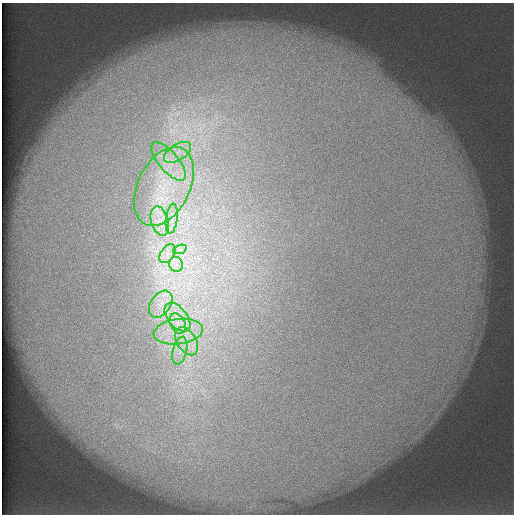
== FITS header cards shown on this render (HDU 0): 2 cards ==
NAXIS1  =                  512 /
NAXIS2  =                  512 /

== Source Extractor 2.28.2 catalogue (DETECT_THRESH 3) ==
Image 512 x 512 px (HDU 0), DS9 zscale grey, 1 PNG px = 1 image px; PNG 516 x 516 px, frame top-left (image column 1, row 512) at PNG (2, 3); each listed source drawn as its Kron ellipse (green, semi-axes under 4 px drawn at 4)
Background 114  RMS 5.4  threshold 16.1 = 3 sigma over >= 5 px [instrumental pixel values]
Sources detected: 14; all 14 listed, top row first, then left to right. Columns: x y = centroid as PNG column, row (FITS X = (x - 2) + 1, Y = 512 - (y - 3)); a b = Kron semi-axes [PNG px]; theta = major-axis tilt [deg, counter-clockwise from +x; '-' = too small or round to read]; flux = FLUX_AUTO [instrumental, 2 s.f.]
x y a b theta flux
178 152 15 8 31 4600
168 161 24 10 -49 8500
164 186 42 26 63 35000
172 219 15 5 82 3100
160 221 15 8 -74 4900
180 249 7 4 19 980
167 254 10 6 56 2500
176 264 7 6 - 1900
161 304 15 10 55 5100
177 317 17 9 -50 6400
178 324 11 7 -63 3000
178 332 25 12 7 11000
186 341 15 9 -57 5800
180 351 14 7 76 3500